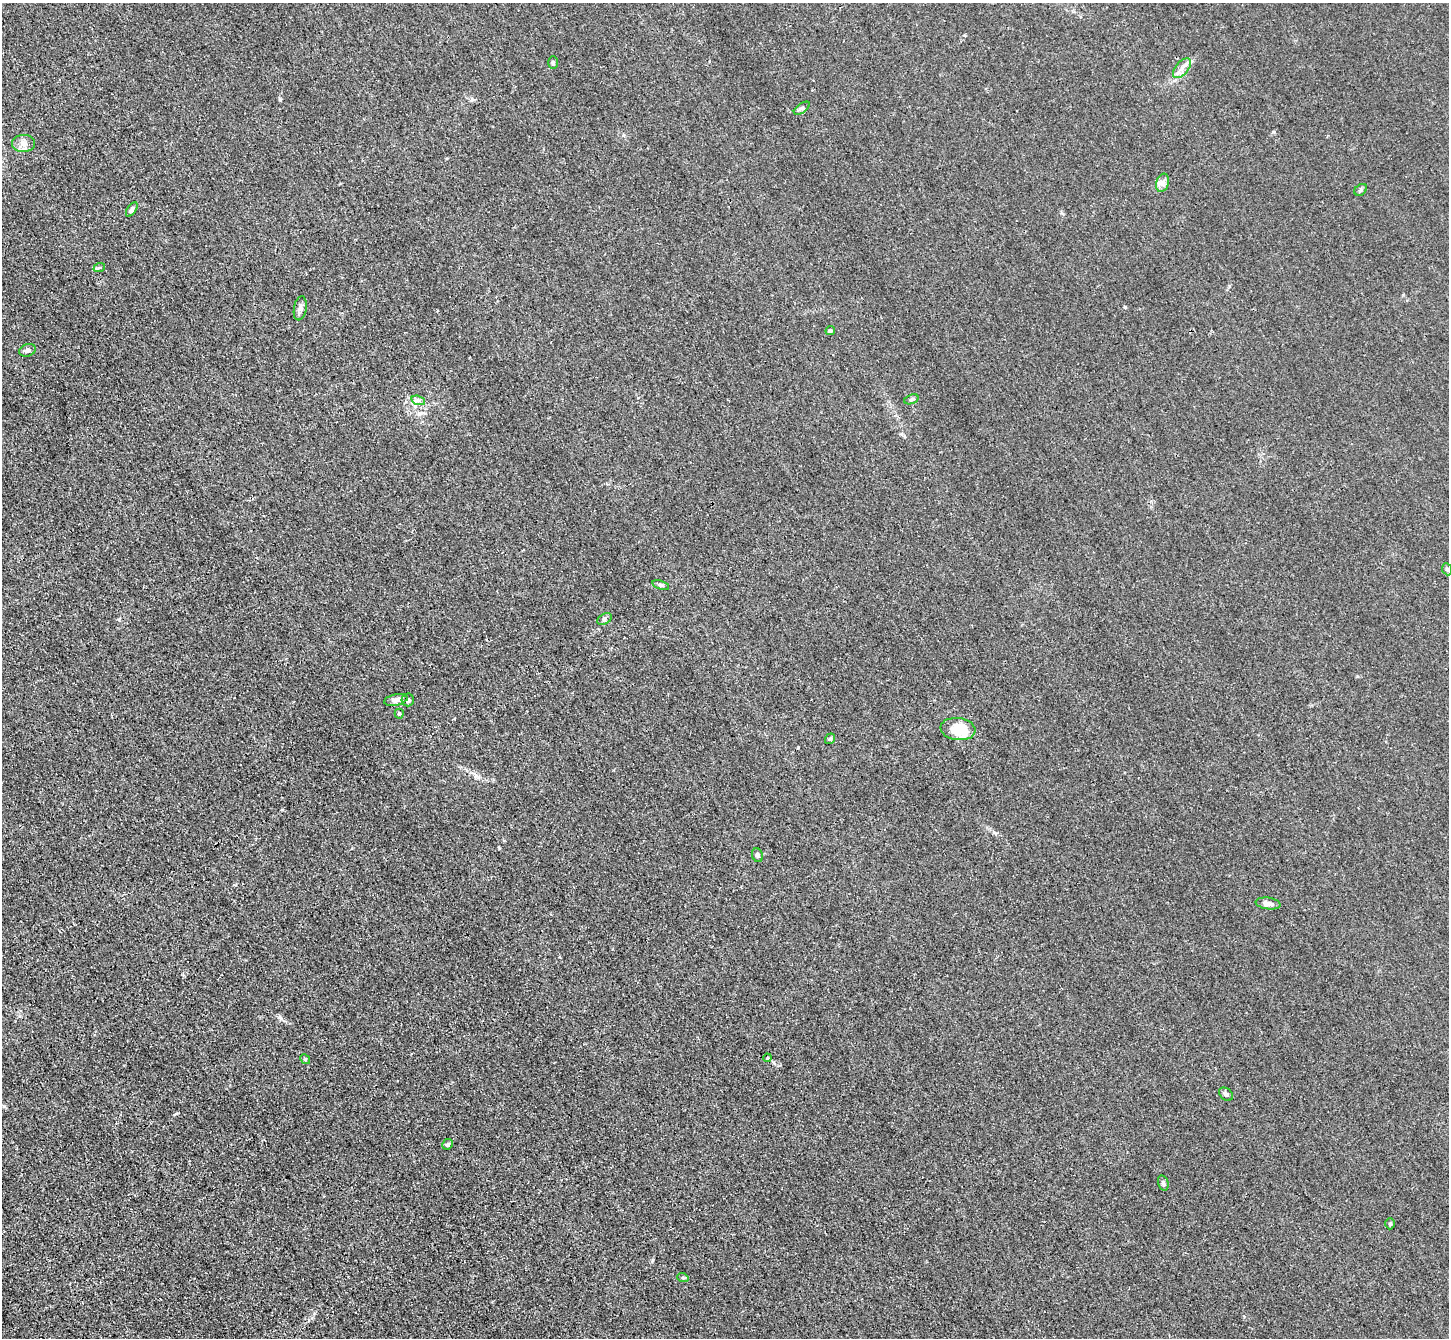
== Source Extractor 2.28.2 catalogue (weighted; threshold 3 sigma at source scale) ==
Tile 7 of 4 x 4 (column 3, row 2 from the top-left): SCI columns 2911-4357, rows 2978-4313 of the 5823 x 5815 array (HDU 1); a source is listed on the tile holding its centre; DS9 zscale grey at full resolution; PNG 1451 x 1340 px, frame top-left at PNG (2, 3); each listed source drawn as its Kron ellipse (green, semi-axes under 4 px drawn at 4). Shown black and unused: <1% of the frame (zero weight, under 3 of 4 exposures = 2% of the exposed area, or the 3 px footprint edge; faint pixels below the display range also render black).
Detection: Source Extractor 2.28.2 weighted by HDU 2 'WHT'; one run over the whole footprint, this tile lists its part. Background 0.0138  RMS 0.0044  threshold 0.0199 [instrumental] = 3 sigma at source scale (4.5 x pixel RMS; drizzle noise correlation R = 1.50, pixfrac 1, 0.05/0.05 arcsec/px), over >= 5 px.
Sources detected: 31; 1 inside a brighter listed object's ellipse — not listed separately; the other 30 listed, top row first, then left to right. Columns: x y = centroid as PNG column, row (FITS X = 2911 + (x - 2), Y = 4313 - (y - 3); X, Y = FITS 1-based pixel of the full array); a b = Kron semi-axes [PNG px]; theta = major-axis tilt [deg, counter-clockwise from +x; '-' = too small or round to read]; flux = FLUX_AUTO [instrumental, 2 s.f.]
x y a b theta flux
553 62 6 5 - 0.78
1182 68 12 6 51 2.6
802 108 9 4 35 1
24 144 11 8 1 2.6
1162 183 9 6 74 1.8
1361 190 7 5 42 0.9
132 209 8 4 57 1
99 268 6 3 19 0.57
300 308 12 6 80 1.7
830 331 5 4 - 1.1
27 350 8 6 19 1.5
911 399 7 4 20 0.79
418 400 7 4 -18 1.1
1447 569 6 5 - 0.72
661 585 9 4 -18 0.84
604 619 8 5 28 0.89
396 700 12 5 12 2.5
408 700 6 6 - 1.1
399 714 5 4 - 0.57
958 729 17 11 -7 10
830 739 5 5 - 0.75
757 855 7 5 -68 1
1268 903 12 6 -8 2.6
767 1058 4 4 - 0.43
305 1059 5 4 - 0.55
1226 1094 8 5 -36 1.1
448 1144 5 5 - 0.95
1163 1183 8 5 -75 0.97
1390 1224 6 5 - 0.63
683 1278 6 3 -18 0.48
Unlisted compact peaks at least as high as the median listed source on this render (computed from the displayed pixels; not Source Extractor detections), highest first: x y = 1125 307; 280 1017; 1273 132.